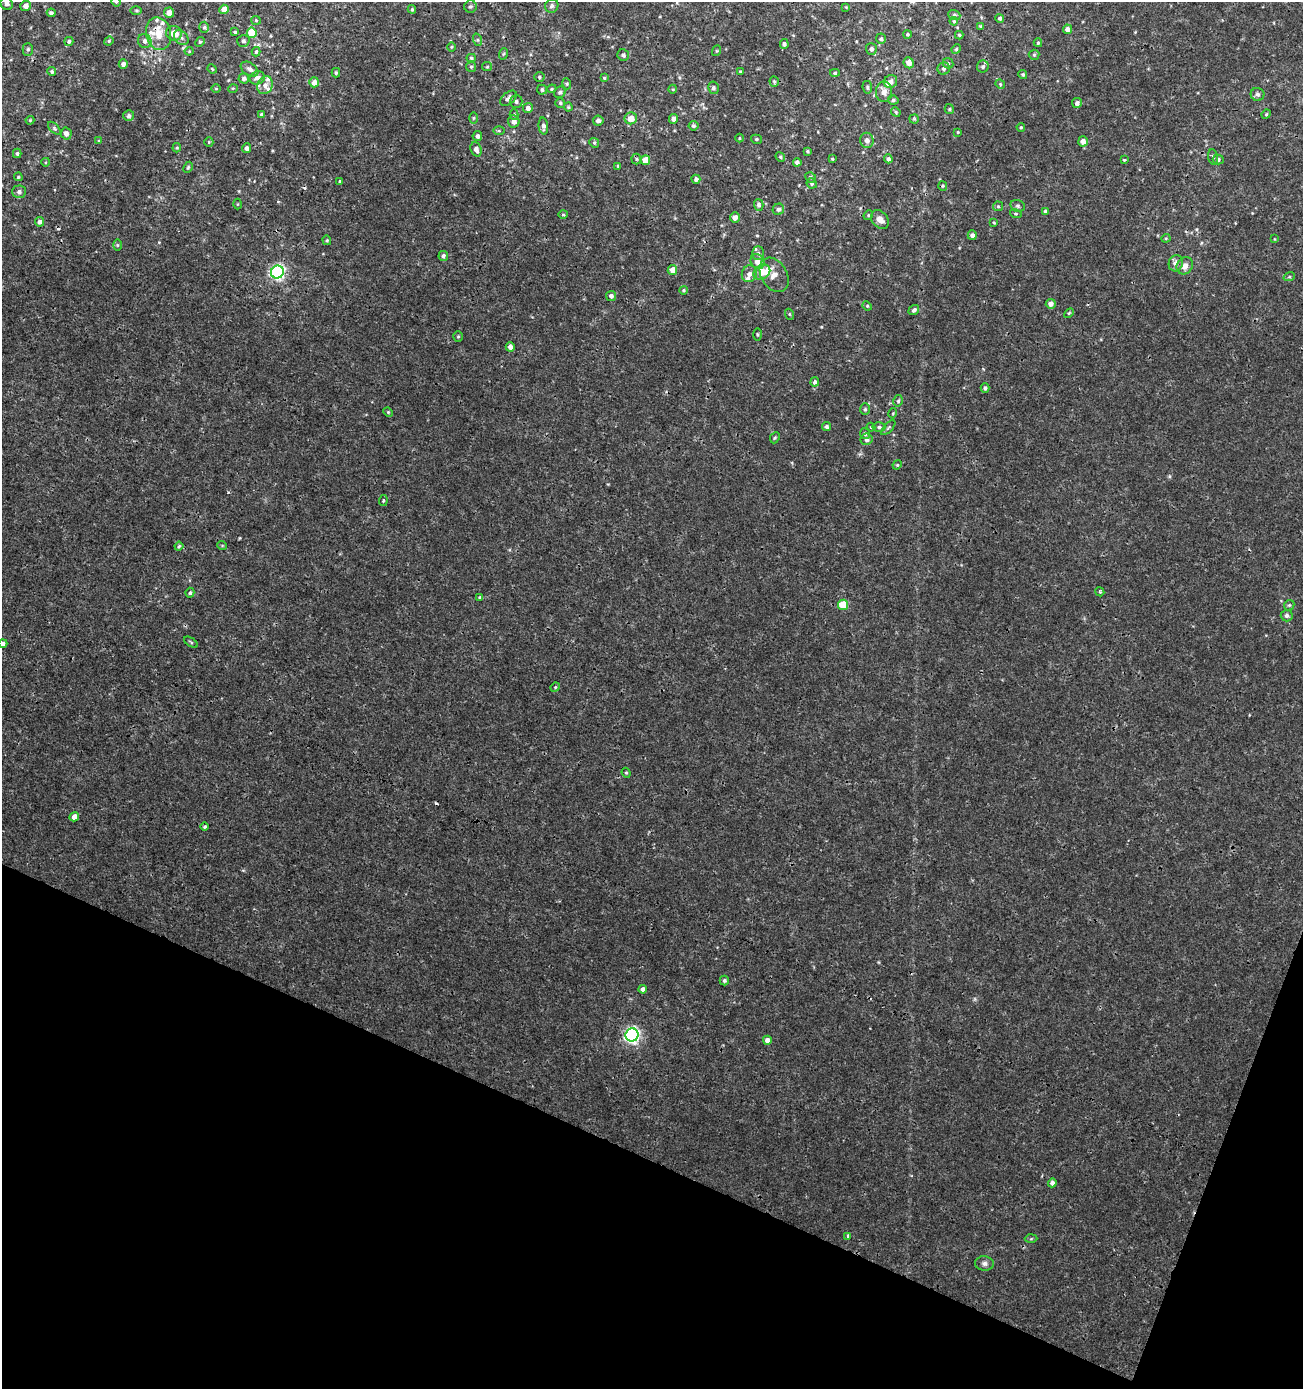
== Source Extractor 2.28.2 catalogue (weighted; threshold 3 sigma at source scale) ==
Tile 15 of 4 x 4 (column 3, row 4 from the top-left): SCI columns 2879-4179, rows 1-1387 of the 5691 x 5559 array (HDU 1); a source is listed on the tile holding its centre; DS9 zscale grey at full resolution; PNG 1305 x 1391 px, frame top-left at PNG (2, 2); each listed source drawn as its Kron ellipse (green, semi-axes under 4 px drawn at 4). Shown black and unused: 19% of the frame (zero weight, under 3 of 4 exposures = <1% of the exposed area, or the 3 px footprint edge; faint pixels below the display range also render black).
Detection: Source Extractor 2.28.2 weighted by HDU 2 'WHT'; one run over the whole footprint, this tile lists its part. Background 0.00114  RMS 9.0e-04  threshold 0.00403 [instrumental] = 3 sigma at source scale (4.5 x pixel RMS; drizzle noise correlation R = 1.50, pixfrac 1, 0.0396/0.0396 arcsec/px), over >= 5 px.
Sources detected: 229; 3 cosmic-ray / hot-pixel residue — neither listed nor drawn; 12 inside a brighter listed object's ellipse — not listed separately; the other 214 listed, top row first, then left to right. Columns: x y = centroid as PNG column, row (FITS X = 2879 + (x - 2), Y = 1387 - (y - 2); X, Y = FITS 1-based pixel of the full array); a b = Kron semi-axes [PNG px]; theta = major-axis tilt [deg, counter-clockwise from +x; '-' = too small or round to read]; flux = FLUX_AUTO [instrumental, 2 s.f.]
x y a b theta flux
116 2 5 4 - 0.13
7 4 7 6 - 0.37
25 6 5 5 - 0.51
470 6 6 6 - 0.19
552 6 7 6 - 0.22
846 7 4 4 - 0.074
224 9 5 4 - 1
412 9 4 3 - 0.12
136 10 6 4 0 0.12
51 13 4 4 - 0.22
169 13 5 5 - 0.71
954 15 6 5 - 0.15
1000 18 4 4 - 0.2
256 20 4 4 - 0.1
954 21 4 3 - 0.092
981 26 4 3 - 0.11
204 27 5 4 - 0.16
1067 29 5 4 - 0.43
235 32 4 3 - 0.13
174 33 8 7 - 1.1
252 33 5 5 - 3.1
158 34 16 12 -77 1.5
908 34 4 4 - 0.11
959 35 4 4 - 0.12
181 38 8 6 -50 0.3
881 39 5 5 - 0.19
478 40 6 4 -71 0.14
69 41 4 4 - 0.19
109 41 5 4 - 0.11
145 41 7 6 - 0.39
243 41 6 6 - 0.23
200 42 5 4 - 0.14
1038 43 4 3 - 0.13
784 44 5 4 - 0.2
451 47 5 3 - 0.081
28 49 6 5 - 0.2
871 49 6 5 - 0.27
956 49 5 4 - 0.11
189 51 4 4 - 0.091
716 51 5 3 - 0.085
256 52 5 3 - 0.14
503 54 6 3 70 0.1
623 55 6 5 - 0.23
1034 55 5 5 - 0.14
471 58 4 4 - 0.13
909 63 5 5 - 0.53
948 63 6 5 - 0.16
123 64 4 4 - 0.34
983 66 6 6 - 0.22
471 67 5 5 - 0.14
487 67 5 4 - 0.11
212 69 5 4 - 0.1
250 69 10 6 -34 0.32
944 69 6 6 - 0.25
52 72 5 4 - 0.15
740 72 3 3 - 0.11
336 73 5 4 - 0.15
835 73 5 4 - 0.13
1023 75 4 3 - 0.13
539 77 5 4 - 0.15
244 78 5 5 - 0.3
257 78 8 6 20 0.34
604 78 4 4 - 0.11
774 81 5 4 - 0.14
314 82 5 5 - 0.58
891 82 7 6 - 0.41
567 84 5 3 - 0.11
1000 84 5 4 - 0.097
265 85 9 7 69 0.41
867 87 6 5 - 0.19
233 88 5 3 - 0.07
713 88 6 5 - 0.22
216 89 5 3 - 0.075
552 89 5 4 - 0.11
673 89 4 3 - 0.08
542 90 5 5 - 0.18
560 92 6 5 - 0.22
884 92 10 8 -89 0.55
1257 94 7 6 - 0.26
508 98 9 5 40 0.39
893 100 5 4 - 0.16
516 102 6 6 - 0.24
560 103 5 5 - 0.15
1077 103 5 5 - 0.3
568 107 4 4 - 0.097
528 108 5 5 - 0.34
949 109 5 4 - 0.1
896 112 5 4 - 0.12
262 114 4 3 - 0.15
1266 114 5 4 - 0.12
514 115 5 4 - 0.11
129 116 5 5 - 0.21
473 118 6 4 89 0.11
631 118 6 6 - 0.92
673 119 5 4 - 0.36
914 119 5 4 - 0.13
30 120 4 4 - 0.086
514 121 6 6 - 0.42
598 121 5 5 - 0.36
543 126 8 4 -84 0.33
693 126 5 4 - 0.16
1021 127 4 3 - 0.11
54 128 8 4 -46 0.15
499 131 5 3 - 0.1
958 132 4 3 - 0.088
66 133 6 5 - 0.33
477 136 5 4 - 0.29
739 138 4 3 - 0.08
756 139 5 4 - 0.13
867 140 8 6 -79 0.49
99 141 4 3 - 0.096
1083 141 5 5 - 0.53
209 142 5 4 - 0.1
594 143 5 4 - 0.13
177 148 5 4 - 0.099
247 148 5 4 - 0.29
476 149 7 5 -70 0.45
808 151 4 4 - 0.12
17 153 5 4 - 0.15
780 157 5 4 - 0.12
1213 157 7 5 -79 0.2
636 159 5 5 - 0.13
832 159 4 3 - 0.093
888 159 4 4 - 0.24
645 160 5 4 - 1.4
1124 160 3 3 - 0.1
1218 160 5 5 - 0.22
46 162 4 3 - 0.072
797 162 4 4 - 0.32
618 166 4 3 - 0.087
188 167 6 4 63 0.12
18 177 4 3 - 0.096
811 177 6 5 - 0.15
696 179 4 4 - 0.26
340 181 3 3 - 0.23
812 183 5 5 - 0.22
943 186 5 4 - 0.11
19 192 7 6 - 0.28
237 204 5 3 - 0.077
759 205 5 5 - 0.21
998 206 5 4 - 0.12
1018 206 7 5 -15 0.21
778 209 6 5 - 0.26
1045 211 4 4 - 0.18
1016 214 6 4 -17 0.13
563 215 5 3 - 0.11
868 215 5 4 - 0.11
735 218 5 5 - 0.45
880 219 10 7 -46 0.62
39 222 5 4 - 0.33
994 223 4 3 - 0.091
972 235 5 4 - 0.27
1166 238 4 4 - 0.089
1274 239 4 2 - 0.058
327 240 5 4 - 0.12
117 245 6 4 -89 0.11
758 253 7 6 - 0.23
443 256 5 4 - 0.25
758 262 8 6 -61 0.89
1176 263 8 7 - 0.49
1185 266 9 7 58 0.54
672 270 5 5 - 0.67
277 272 6 6 - 20
762 272 9 7 35 1.4
749 274 8 7 - 0.4
774 275 18 13 -59 1
1289 277 6 3 18 0.12
683 290 4 4 - 0.11
611 296 5 5 - 0.28
1051 304 5 5 - 0.45
867 306 5 4 - 0.11
914 310 5 4 - 0.24
1069 313 6 3 44 0.1
789 314 5 3 - 0.089
757 334 6 3 -90 0.1
458 336 5 4 - 0.12
510 347 4 4 - 0.46
815 382 5 4 - 0.26
985 388 5 4 - 0.18
898 401 6 4 75 0.17
865 409 6 5 - 0.16
388 412 5 4 - 0.1
893 413 5 3 - 0.082
826 427 4 4 - 0.21
871 427 4 4 - 0.085
879 427 6 5 - 0.2
888 428 9 4 46 0.15
865 434 5 5 - 0.22
775 438 6 4 66 0.13
867 439 6 5 - 0.4
897 465 5 3 - 0.089
383 500 5 3 - 0.1
222 545 5 3 - 0.074
179 546 4 4 - 0.12
1100 592 5 3 - 0.097
190 593 5 4 - 0.18
480 598 4 4 - 0.11
843 605 5 5 - 2.7
1289 605 5 4 - 0.14
1287 615 6 6 - 0.28
191 642 8 3 -34 0.11
3 643 4 4 - 0.25
555 687 5 4 - 0.1
626 773 5 4 - 0.11
74 817 5 4 - 0.63
205 827 4 4 - 0.13
724 981 5 4 - 0.18
643 989 4 4 - 0.42
632 1035 6 6 - 24
767 1040 4 4 - 0.49
1052 1183 4 4 - 0.33
848 1236 4 3 - 0.11
1031 1239 6 4 2 0.13
984 1263 9 7 -4 0.33
Overlapping masked pixels (flux is a lower limit): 1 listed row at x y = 158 34
Isophote crosses this tile's border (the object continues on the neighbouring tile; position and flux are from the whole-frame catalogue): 3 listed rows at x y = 116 2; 7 4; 3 643